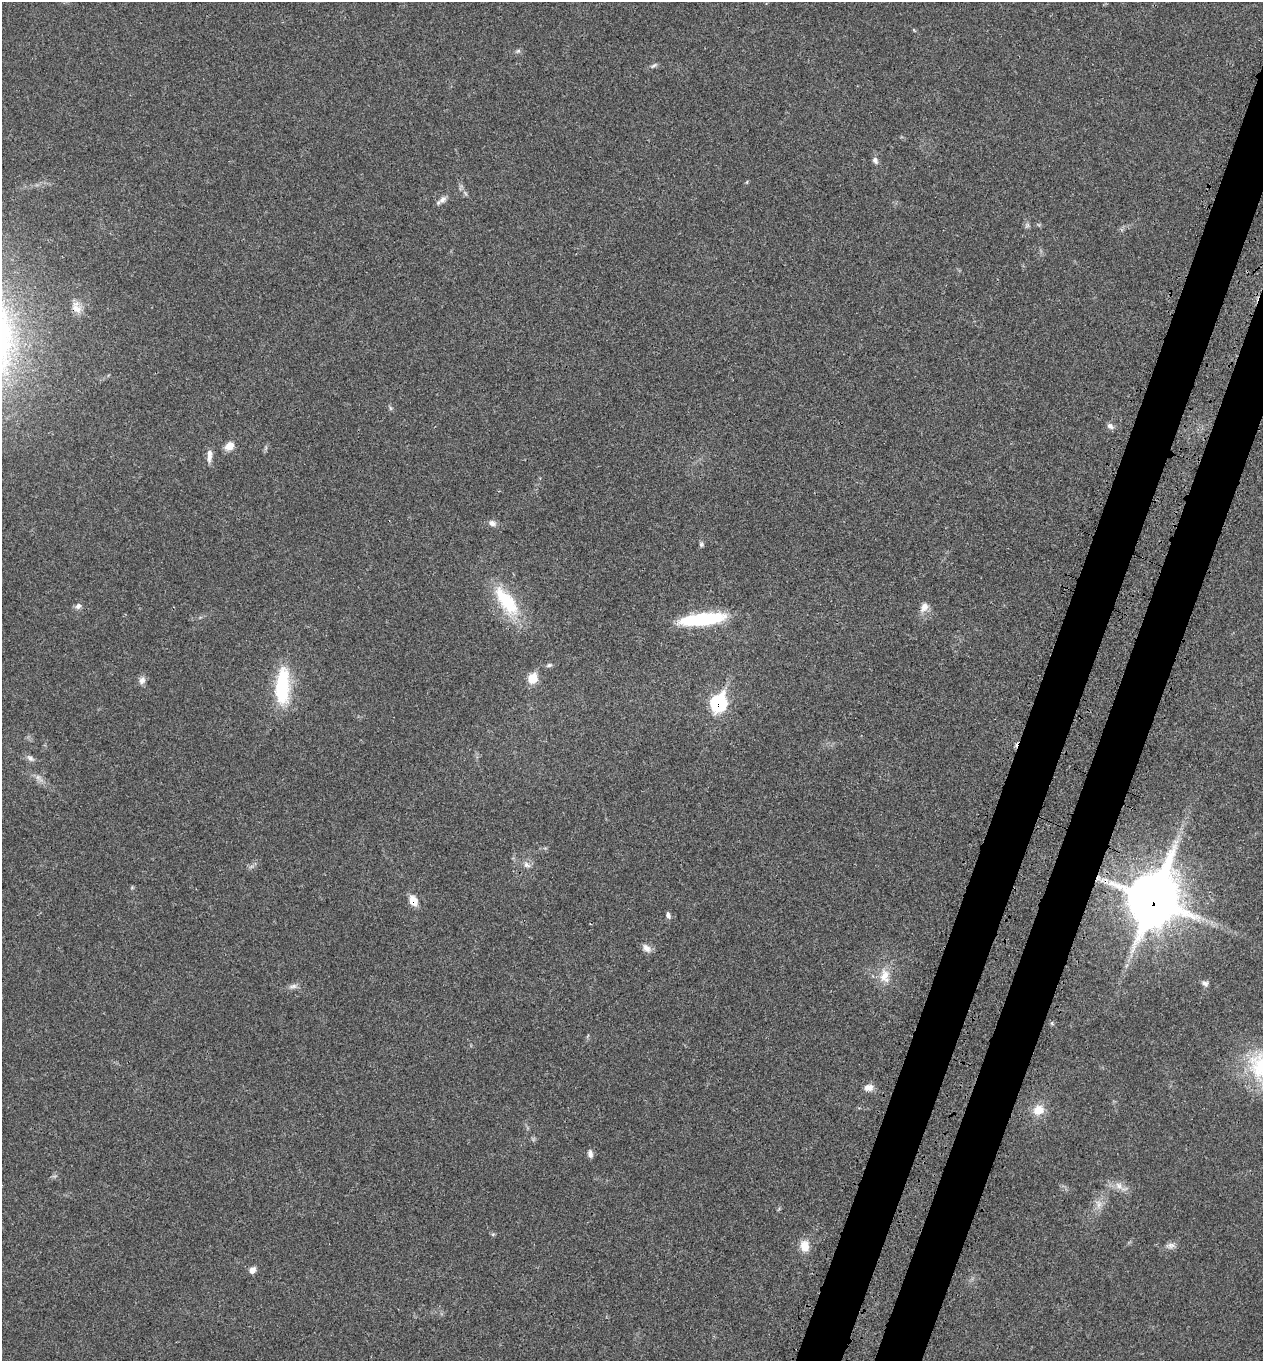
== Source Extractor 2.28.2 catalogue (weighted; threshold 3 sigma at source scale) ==
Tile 10 of 4 x 4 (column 2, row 3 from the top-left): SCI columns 1489-2749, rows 1460-2818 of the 5629 x 5638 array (HDU 1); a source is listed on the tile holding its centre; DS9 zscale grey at full resolution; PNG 1265 x 1363 px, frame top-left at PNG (2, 2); no overlay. Shown black and unused: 6% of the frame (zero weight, under 3 of 4 exposures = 8% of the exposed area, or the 3 px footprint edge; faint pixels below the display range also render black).
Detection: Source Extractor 2.28.2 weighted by HDU 2 'WHT'; one run over the whole footprint, this tile lists its part. Background 0.0234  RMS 0.0034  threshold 0.0154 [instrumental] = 3 sigma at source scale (4.5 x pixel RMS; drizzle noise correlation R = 1.50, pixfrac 1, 0.05/0.05 arcsec/px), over >= 5 px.
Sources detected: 37; all 37 listed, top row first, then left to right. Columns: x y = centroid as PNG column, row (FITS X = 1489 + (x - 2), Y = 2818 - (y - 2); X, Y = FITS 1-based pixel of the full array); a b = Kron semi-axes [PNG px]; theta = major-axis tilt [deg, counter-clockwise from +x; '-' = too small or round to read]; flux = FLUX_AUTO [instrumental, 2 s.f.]
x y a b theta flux
654 65 11 4 35 0.7
875 160 9 6 -69 1.2
442 200 12 7 30 1.5
76 307 18 11 -61 3
390 408 7 4 -71 0.48
1110 426 10 6 -42 1.2
229 446 10 8 28 2.9
209 456 19 6 86 2
492 523 9 8 - 1.4
701 544 7 5 70 0.62
506 601 44 17 -52 18
78 606 8 7 - 1.2
924 607 12 8 62 2.4
702 619 50 12 6 23
549 665 7 5 16 0.68
532 678 8 7 - 8.6
142 680 10 8 68 1.5
282 686 45 16 88 20
719 703 10 8 67 47
30 758 11 6 -44 1.2
527 865 11 6 -31 1.3
1153 899 21 16 72 1400
413 901 12 9 -62 3.7
668 915 8 5 -71 0.92
646 948 13 8 -45 1.8
885 976 20 13 -90 5
1205 984 8 7 - 1
293 986 11 6 6 1.2
1262 1067 43 38 -57 27
868 1087 11 8 8 2.2
1038 1110 13 11 26 4.8
590 1154 10 6 -83 1.3
1119 1186 11 7 -40 2
1098 1204 12 6 -75 1.8
1171 1245 11 8 7 1.4
804 1246 12 10 -79 4.4
252 1270 8 7 - 1.7
Overlapping masked pixels (flux is a lower limit): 4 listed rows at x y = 76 307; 719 703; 1153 899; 413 901
Isophote crosses this tile's border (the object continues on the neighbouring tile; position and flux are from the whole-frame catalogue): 1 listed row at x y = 1262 1067